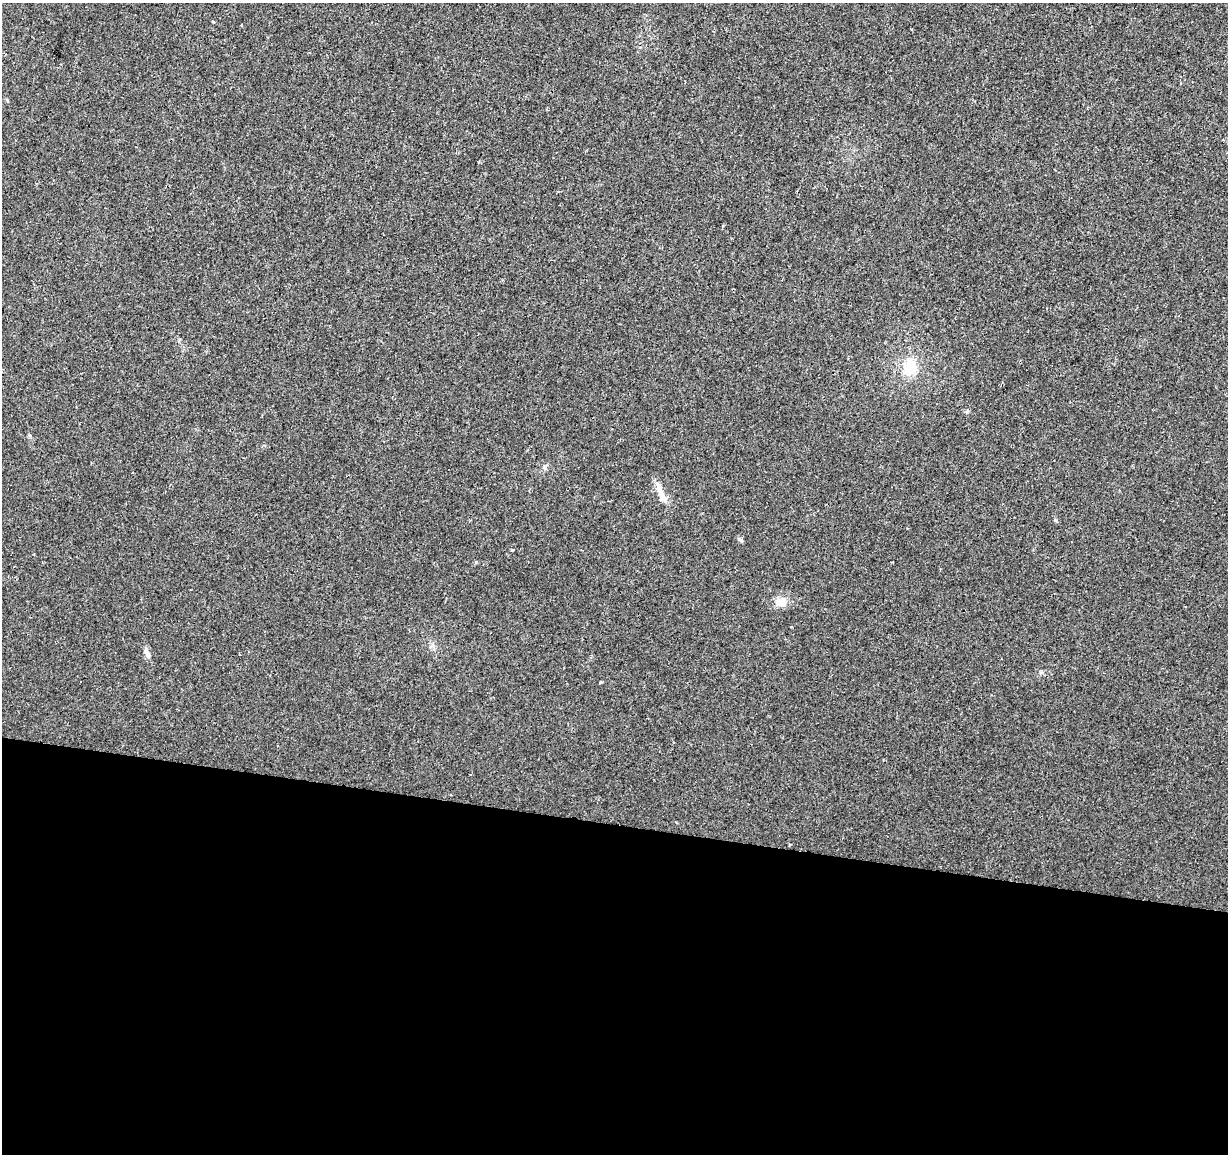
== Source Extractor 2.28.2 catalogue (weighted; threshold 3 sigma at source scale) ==
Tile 14 of 4 x 4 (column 2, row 4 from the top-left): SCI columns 1227-2452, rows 225-1376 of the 4913 x 5118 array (HDU 1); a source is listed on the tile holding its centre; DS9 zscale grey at full resolution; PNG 1230 x 1156 px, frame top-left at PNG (2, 3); no overlay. Shown black and unused: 29% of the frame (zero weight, under 2 of 3 exposures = <1% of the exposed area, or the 3 px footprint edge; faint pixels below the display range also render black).
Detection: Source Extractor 2.28.2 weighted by HDU 2 'WHT'; one run over the whole footprint, this tile lists its part. Background 0.00516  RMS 0.0036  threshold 0.016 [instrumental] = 3 sigma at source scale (4.5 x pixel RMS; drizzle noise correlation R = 1.50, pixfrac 1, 0.0396/0.0396 arcsec/px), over >= 5 px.
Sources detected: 8; all 8 listed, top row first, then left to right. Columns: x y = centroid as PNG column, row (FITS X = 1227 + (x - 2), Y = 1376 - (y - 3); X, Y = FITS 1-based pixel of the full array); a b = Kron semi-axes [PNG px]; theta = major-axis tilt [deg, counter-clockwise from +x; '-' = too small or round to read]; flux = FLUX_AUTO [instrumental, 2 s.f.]
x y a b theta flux
213 22 3 3 - 0.45
910 367 18 16 64 9.3
662 497 29 9 -68 4
741 540 7 4 -28 0.63
512 550 3 3 - 0.39
780 603 16 11 -5 3.7
147 654 13 6 -64 1.6
600 683 3 3 - 0.75